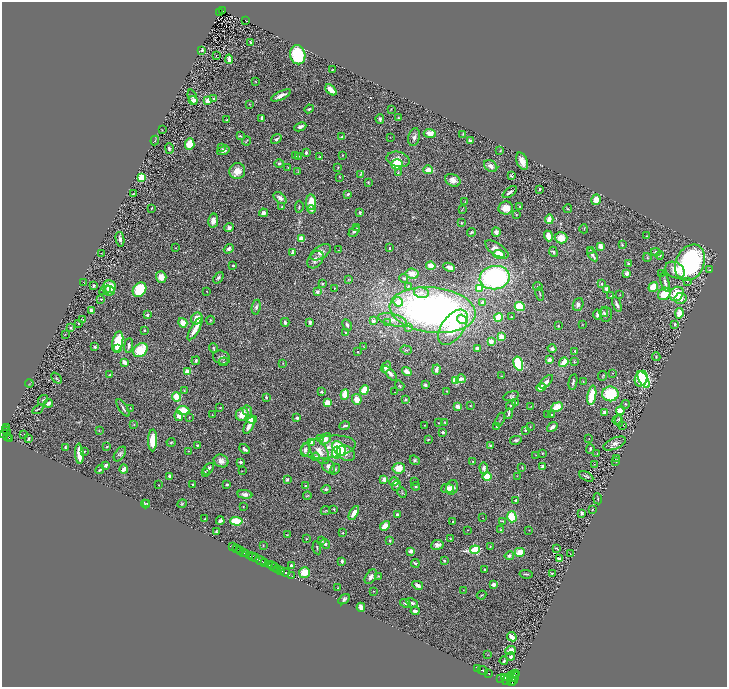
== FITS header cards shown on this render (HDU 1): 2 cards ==
NAXIS1  =                 1449
NAXIS2  =                 1369

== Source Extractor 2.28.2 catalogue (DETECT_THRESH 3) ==
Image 1449 x 1369 px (HDU 1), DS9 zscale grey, zoomed out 1/2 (1 PNG px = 2 x 2 image px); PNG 729 x 689 px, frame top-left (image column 1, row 1369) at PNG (2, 2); each listed source drawn as its Kron ellipse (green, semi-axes under 4 px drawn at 4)
Background 0.556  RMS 0.049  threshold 0.147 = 3 sigma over >= 5 px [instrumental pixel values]
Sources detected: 484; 22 cannot appear on this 1/2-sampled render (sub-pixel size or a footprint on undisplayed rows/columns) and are neither listed nor drawn; the other 462 listed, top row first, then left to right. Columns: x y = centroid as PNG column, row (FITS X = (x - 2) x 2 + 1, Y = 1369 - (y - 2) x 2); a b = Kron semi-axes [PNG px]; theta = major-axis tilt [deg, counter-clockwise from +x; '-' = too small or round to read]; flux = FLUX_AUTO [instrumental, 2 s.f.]
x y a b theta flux
222 11 4 2 - 9.9
219 12 2 1 - 8
245 20 4 1 - 22
251 42 3 3 - 17
202 50 3 3 - 13
298 55 9 7 -78 580
216 56 3 1 - 3.5
229 59 4 3 - 53
332 70 2 1 - 3.9
255 81 3 2 - 4.4
331 90 6 3 -43 90
281 95 11 3 25 49
192 97 8 2 -69 16
214 98 3 3 - 17
193 100 4 3 - 39
208 100 4 3 - 98
249 104 3 3 - 7
309 109 5 3 - 12
391 109 2 2 - 4.5
262 118 3 2 - 25
399 118 4 3 - 10
380 119 5 4 - 27
226 120 4 2 - 6.6
300 127 6 3 24 37
162 130 3 2 - 2.7
430 133 6 4 -4 92
463 134 3 2 - 5.2
240 136 3 2 - 12
342 137 4 3 - 9.9
390 137 2 1 - 2.4
414 137 9 5 74 40
276 139 6 3 38 17
155 140 5 3 - 6.8
246 141 4 1 - 5.2
470 141 2 2 - 100
190 144 6 4 86 190
222 147 3 2 - 10
169 149 5 3 - 19
223 150 6 4 17 35
500 151 2 2 - 4.1
306 153 3 2 - 20
342 155 3 3 - 7
295 156 3 2 - 6.2
299 156 2 2 - 3.4
320 157 3 3 - 12
398 159 11 7 -14 72
522 161 9 5 -68 77
279 163 5 3 - 21
397 164 5 5 - 340
491 166 7 5 -37 44
288 167 2 1 - 2.6
338 167 3 3 - 6.1
428 170 5 3 - 72
237 171 8 8 - 110
298 172 3 2 - 4
398 172 3 3 - 8.5
360 174 4 2 - 8.7
511 176 4 2 - 14
142 177 4 4 - 170
340 177 4 2 - 6
453 180 8 6 -24 62
368 182 3 2 - 12
540 189 4 3 - 16
510 192 8 3 36 29
133 194 2 1 - 4.7
348 194 3 2 - 26
280 198 7 4 -41 38
596 200 5 4 - 100
311 202 8 5 88 170
465 202 4 3 - 6.1
520 206 2 2 - 12
282 207 3 2 - 5.9
299 207 6 3 84 11
151 208 3 2 - 5.5
506 208 7 6 - 79
462 209 4 2 - 5.4
568 209 4 2 - 6.6
311 210 4 4 - 21
264 213 4 4 - 39
360 213 3 2 - 12
516 214 3 3 - 6.2
549 219 5 3 - 69
213 221 7 5 80 62
461 223 2 2 - 8.3
229 228 5 4 - 33
357 228 3 2 - 6.9
584 229 4 2 - 6.3
354 231 6 4 43 20
471 232 4 3 - 13
496 232 4 4 - 57
548 236 5 3 - 92
646 236 3 2 - 4.5
561 238 6 5 - 110
120 239 7 3 -78 36
301 239 4 4 - 74
622 245 3 2 - 12
601 246 4 3 - 67
176 248 3 2 - 5.1
390 248 2 2 - 22
229 249 5 4 - 24
497 249 13 6 -34 82
338 250 2 2 - 2.7
590 250 3 2 - 6.1
321 252 11 6 32 53
553 252 5 3 - 15
656 252 5 4 - 23
102 253 2 1 - 3
293 253 2 2 - 94
499 254 6 3 -17 160
592 255 7 3 -56 40
660 255 4 2 - 6.5
647 257 4 3 - 8.2
315 260 10 7 52 45
690 263 19 14 65 1600
629 264 3 3 - 17
233 265 2 2 - 14
431 266 4 3 - 98
449 267 6 3 -26 45
675 270 10 7 -30 100
709 270 3 2 - 4.7
627 273 4 3 - 36
412 274 6 5 - 70
661 274 2 2 - 3.3
161 277 6 5 - 91
218 278 6 4 53 18
404 278 4 3 - 14
495 278 15 11 10 1600
348 279 3 3 - 6.1
687 281 2 2 - 8.9
665 282 9 3 -75 36
84 283 3 1 - 3
323 284 4 3 - 9.1
602 284 3 2 - 7
93 285 3 3 - 16
408 286 3 3 - 8.9
538 286 5 1 - 5.2
110 287 6 6 - 150
653 287 5 4 - 170
334 288 2 2 - 4.5
479 288 4 4 - 180
607 289 3 3 - 65
105 290 6 3 27 14
140 290 8 6 57 490
109 291 5 5 - 39
206 291 2 1 - 2.4
317 292 3 3 - 30
421 293 7 5 -11 37
540 294 7 2 -77 9.2
664 294 7 5 45 160
677 294 7 6 - 210
620 295 2 2 - 3.3
611 296 2 2 - 15
680 298 6 5 - 66
101 299 2 2 - 4.2
398 302 5 4 - 110
482 302 4 4 - 33
578 304 7 5 70 35
617 304 8 3 -68 28
256 307 7 4 81 20
520 307 5 4 - 230
91 310 3 3 - 36
433 310 43 22 -6 4400
604 312 5 4 - 18
679 313 5 3 - 120
606 314 7 6 - 34
147 315 2 2 - 69
597 315 5 3 - 31
498 317 4 4 - 210
512 317 3 3 - 6.3
197 318 6 5 - 120
462 319 5 4 - 160
83 320 2 2 - 3.8
210 320 4 2 - 6.2
393 320 15 6 -15 74
373 321 3 3 - 53
285 322 4 3 - 28
310 322 3 3 - 26
183 323 5 4 - 90
387 323 3 3 - 10
78 324 2 1 - 5.2
582 324 2 2 - 4.2
675 324 3 3 - 15
347 325 6 3 -63 25
558 326 2 2 - 7.1
71 327 2 2 - 8.6
409 327 3 3 - 31
453 327 20 11 54 440
195 329 12 3 60 120
144 330 3 2 - 11
346 332 2 2 - 23
65 334 2 1 - 2.9
501 337 4 4 - 94
491 341 3 3 - 87
118 342 10 5 77 440
129 345 7 3 84 24
95 347 3 2 - 29
364 347 3 2 - 4.3
118 348 4 3 - 57
213 348 5 2 - 11
477 348 2 2 - 38
552 349 4 4 - 29
140 350 8 6 43 300
406 350 6 3 -19 10
358 352 2 2 - 13
575 352 4 2 - 13
221 357 9 6 -21 34
656 357 4 2 - 6.4
549 360 3 3 - 79
196 361 4 3 - 14
124 362 4 3 - 64
223 362 5 2 - 7.2
564 362 5 3 - 150
574 362 4 3 - 7.8
283 363 3 2 - 5
518 364 7 4 -74 500
386 367 6 4 52 34
436 370 5 3 - 40
187 372 2 2 - 220
407 372 5 3 - 78
390 373 9 4 -47 33
612 373 2 2 - 3.5
110 375 2 2 - 15
501 376 2 1 - 3.2
603 376 5 2 - 8
56 378 6 2 -50 9.2
461 379 5 3 - 42
641 379 8 6 65 490
643 380 9 4 -59 450
455 381 4 3 - 190
583 381 4 3 - 7.7
546 382 8 4 45 30
573 382 8 3 80 19
29 383 4 2 - 5.5
425 385 3 3 - 22
400 386 5 2 - 9.7
541 387 5 3 - 120
364 390 5 4 - 160
184 391 4 2 - 6.1
447 391 3 3 - 7.1
321 392 4 3 - 14
395 392 2 2 - 2.9
345 394 5 4 - 150
610 394 8 7 - 430
592 395 10 4 81 240
511 396 8 4 17 18
176 397 5 3 - 150
266 397 3 3 - 16
357 399 5 4 - 94
43 400 6 3 44 13
405 400 4 3 - 15
49 403 4 4 - 33
328 403 4 3 - 150
516 403 4 3 - 15
626 404 4 2 - 6.5
511 405 6 4 44 21
458 406 3 2 - 100
470 406 3 2 - 4.6
531 406 2 1 - 2.8
557 407 6 4 22 130
123 408 10 2 -57 23
130 408 2 1 - 2.9
220 408 3 2 - 5.6
38 409 6 2 35 7.9
183 410 6 3 -2 230
247 410 5 4 - 32
620 411 4 4 - 100
605 412 3 2 - 61
242 414 7 6 - 120
509 414 5 3 - 18
548 414 4 2 - 5.5
212 415 3 1 - 4
552 415 3 3 - 8.3
179 416 5 4 - 42
189 417 3 2 - 4.4
297 418 3 3 - 17
251 419 6 3 -2 72
500 420 7 2 68 9.7
617 420 5 3 - 9.3
619 421 6 3 -85 16
445 422 3 2 - 6.4
439 423 2 2 - 5.7
134 424 3 2 - 4.2
249 425 9 3 64 81
425 425 2 1 - 2.8
622 425 2 2 - 3.2
345 426 5 2 - 21
497 426 3 3 - 13
6 427 2 1 - 9.8
530 427 2 2 - 4.1
552 427 6 3 38 38
525 430 3 3 - 7.1
6 431 5 2 - 160
99 431 3 2 - 4.9
443 432 2 2 - 24
4 434 4 3 - 260
24 434 2 1 - 9.8
7 436 3 2 - 100
9 438 2 1 - 57
28 438 3 3 - 15
321 438 3 2 - 6.7
325 439 7 4 46 69
589 439 2 1 - 3.4
153 440 11 4 89 170
428 440 3 2 - 5.5
516 440 6 3 14 18
171 442 4 3 - 11
312 442 2 2 - 120
615 443 12 5 22 47
197 445 2 2 - 12
490 446 3 3 - 17
107 447 4 3 - 7.6
328 447 28 11 8 180
65 448 4 2 - 12
339 448 8 5 -49 430
244 449 6 3 -37 27
590 449 5 2 - 13
305 450 7 4 79 27
188 451 3 2 - 6.1
319 451 14 7 -58 93
84 452 3 3 - 6.1
337 452 6 4 81 210
346 453 9 7 -35 59
542 453 2 2 - 6.9
79 454 10 3 -85 190
120 454 8 4 55 24
597 454 3 2 - 4.5
536 455 2 2 - 3
315 457 4 3 - 23
617 458 3 2 - 3.1
415 460 5 3 - 17
221 461 7 6 - 46
240 462 4 4 - 18
473 462 3 2 - 7.6
616 462 2 1 - 3.8
594 464 2 1 - 2.6
106 465 3 3 - 32
329 466 7 5 -58 46
522 467 3 2 - 7.1
542 467 3 2 - 49
399 468 6 5 - 120
484 468 6 4 -86 35
124 469 4 2 - 94
208 469 6 4 50 30
335 469 6 4 53 18
100 470 4 2 - 8.8
242 471 3 2 - 3.2
205 472 4 3 - 11
170 476 3 3 - 21
517 476 3 2 - 3.1
586 476 8 3 -28 17
487 477 4 4 - 180
384 479 3 3 - 54
287 480 4 3 - 12
394 482 5 4 - 47
414 482 3 1 - 3.3
193 484 2 2 - 7
227 484 3 2 - 18
159 485 2 1 - 3.5
306 486 3 2 - 16
396 486 5 3 - 14
416 486 4 4 - 15
452 487 7 5 72 50
447 488 6 5 - 77
326 489 5 4 - 15
402 493 5 2 - 7.2
245 494 7 4 -6 49
307 495 4 3 - 7.8
598 499 5 2 - 7.1
516 500 4 3 - 17
147 503 2 2 - 4.2
145 504 4 1 - 6.6
182 504 5 3 - 9.2
243 506 2 2 - 8.8
334 509 3 2 - 9.3
592 509 2 2 - 7
325 511 5 2 - 5.6
354 513 8 4 60 92
582 513 3 2 - 37
397 515 3 3 - 27
512 517 5 4 - 240
483 518 2 1 - 3
205 519 2 2 - 18
220 521 4 3 - 40
236 521 6 3 -4 320
452 521 2 2 - 8.4
503 521 3 2 - 5.5
385 526 5 4 - 110
500 529 4 3 - 9
468 530 2 1 - 2.3
529 530 2 1 - 4.1
216 532 3 2 - 12
343 533 3 2 - 6.3
287 534 3 2 - 6.7
450 538 3 2 - 4.9
306 539 3 2 - 5.8
390 540 3 3 - 11
322 541 4 3 - 9.5
325 544 5 3 - 22
437 545 6 5 - 37
263 546 4 2 - 5.1
232 547 2 1 - 20
490 547 3 2 - 6.6
317 548 7 2 -79 11
556 548 3 3 - 7.3
236 549 2 1 - 24
475 550 5 3 - 940
240 551 2 1 - 130
411 551 4 3 - 38
243 552 2 1 - 130
520 552 5 4 - 120
245 553 4 2 - 280
570 554 3 1 - 3.4
250 556 2 1 - 78
509 556 5 4 - 25
252 557 2 1 - 230
255 558 2 1 - 370
559 559 4 2 - 42
260 560 6 2 -21 130
342 561 3 2 - 17
444 561 3 3 - 8.8
264 563 3 2 - 69
415 563 4 2 - 16
269 565 3 3 - 170
291 565 3 2 - 23
272 566 3 1 - 91
275 567 4 2 - 64
278 569 2 1 - 120
485 569 2 2 - 15
280 570 2 2 - 460
285 573 4 2 - 830
304 573 5 5 - 160
552 573 3 2 - 9.7
526 574 6 2 -8 12
291 576 3 1 - 40
378 576 3 3 - 7.9
371 577 8 5 58 35
493 584 3 2 - 48
418 585 5 3 - 28
337 588 3 2 - 5.6
463 590 2 1 - 2.7
374 591 2 2 - 5.3
482 595 5 2 - 7.9
344 599 6 4 33 21
405 603 5 3 - 19
412 603 6 3 -31 30
361 607 4 4 - 42
415 611 4 3 - 24
512 637 5 4 - 62
511 651 5 4 - 61
488 655 2 2 - 3.5
511 656 4 3 - 23
504 661 4 2 - 11
478 668 3 1 - 74
483 670 5 2 - 380
516 673 3 1 - 350
488 674 3 2 - 140
512 677 4 2 - 320
500 678 3 1 - 32
505 678 4 3 - 730
508 678 7 3 53 1400
514 678 7 2 71 450
511 681 4 3 - 680
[22 sub-pixel or undisplayed-footprint detections neither listed nor drawn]